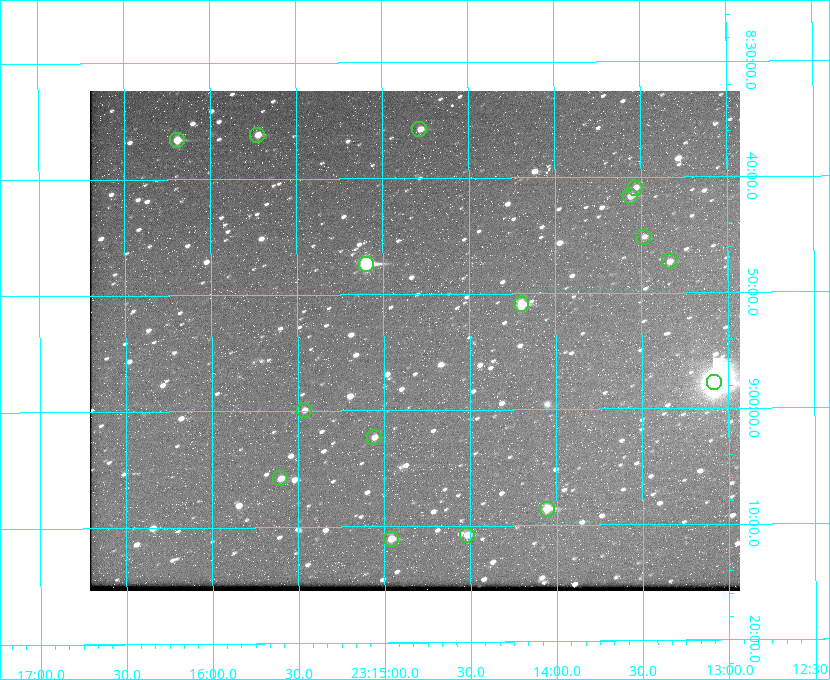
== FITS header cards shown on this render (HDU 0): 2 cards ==
NAXIS1  =                  650 / Width of table row in bytes
NAXIS2  =                  500 / Number of rows in table

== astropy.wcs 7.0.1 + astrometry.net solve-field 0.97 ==
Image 650 x 500 px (HDU 0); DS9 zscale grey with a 90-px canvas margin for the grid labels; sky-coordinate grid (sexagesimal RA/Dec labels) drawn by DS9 from the SOLVED WCS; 16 Tycho-2 reference stars matched to detected sources circled (green)
Header WCS: none
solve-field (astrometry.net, Tycho-2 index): SOLVED blind (the file carries no WCS)
Solved WCS: RA---TAN-SIP/DEC--TAN-SIP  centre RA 23:14:49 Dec +08:54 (348.70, +8.90 deg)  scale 5.17 arcsec/px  FOV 56.0' x 43.1'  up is -180 deg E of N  parity flipped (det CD > 0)
(file carries no celestial WCS; the grid is the blind solution)
Tycho-2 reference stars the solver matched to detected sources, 16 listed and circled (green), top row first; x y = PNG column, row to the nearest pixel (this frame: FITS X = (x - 90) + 1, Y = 500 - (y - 91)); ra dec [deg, ICRS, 3 dp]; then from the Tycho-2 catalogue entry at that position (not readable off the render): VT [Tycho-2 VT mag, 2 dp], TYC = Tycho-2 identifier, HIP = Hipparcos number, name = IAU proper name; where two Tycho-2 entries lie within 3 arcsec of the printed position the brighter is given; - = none
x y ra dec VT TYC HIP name
419 129 348.695 +8.597 11.30 1161-1571-1 - -
257 135 348.931 +8.603 11.18 1161-1110-1 - -
177 140 349.048 +8.610 11.72 1161-1223-1 - -
635 188 348.383 +8.682 11.92 1161-890-1 - -
630 196 348.391 +8.694 11.47 1161-728-1 - -
643 237 348.371 +8.753 12.36 1161-1249-1 - -
669 261 348.335 +8.788 11.88 1161-938-1 - -
366 264 348.775 +8.789 8.97 1161-884-1 114784 -
521 304 348.550 +8.849 10.80 1161-574-1 - -
714 382 348.271 +8.963 6.92 1161-1161-1 114608 -
304 410 348.866 +8.999 11.82 1161-694-1 - -
374 437 348.765 +9.039 11.87 1161-1547-1 - -
280 478 348.901 +9.097 11.97 1161-534-1 - -
547 509 348.514 +9.143 10.38 1161-1071-1 - -
467 535 348.631 +9.180 11.26 1161-1559-1 - -
391 539 348.741 +9.184 11.62 1161-452-1 - -